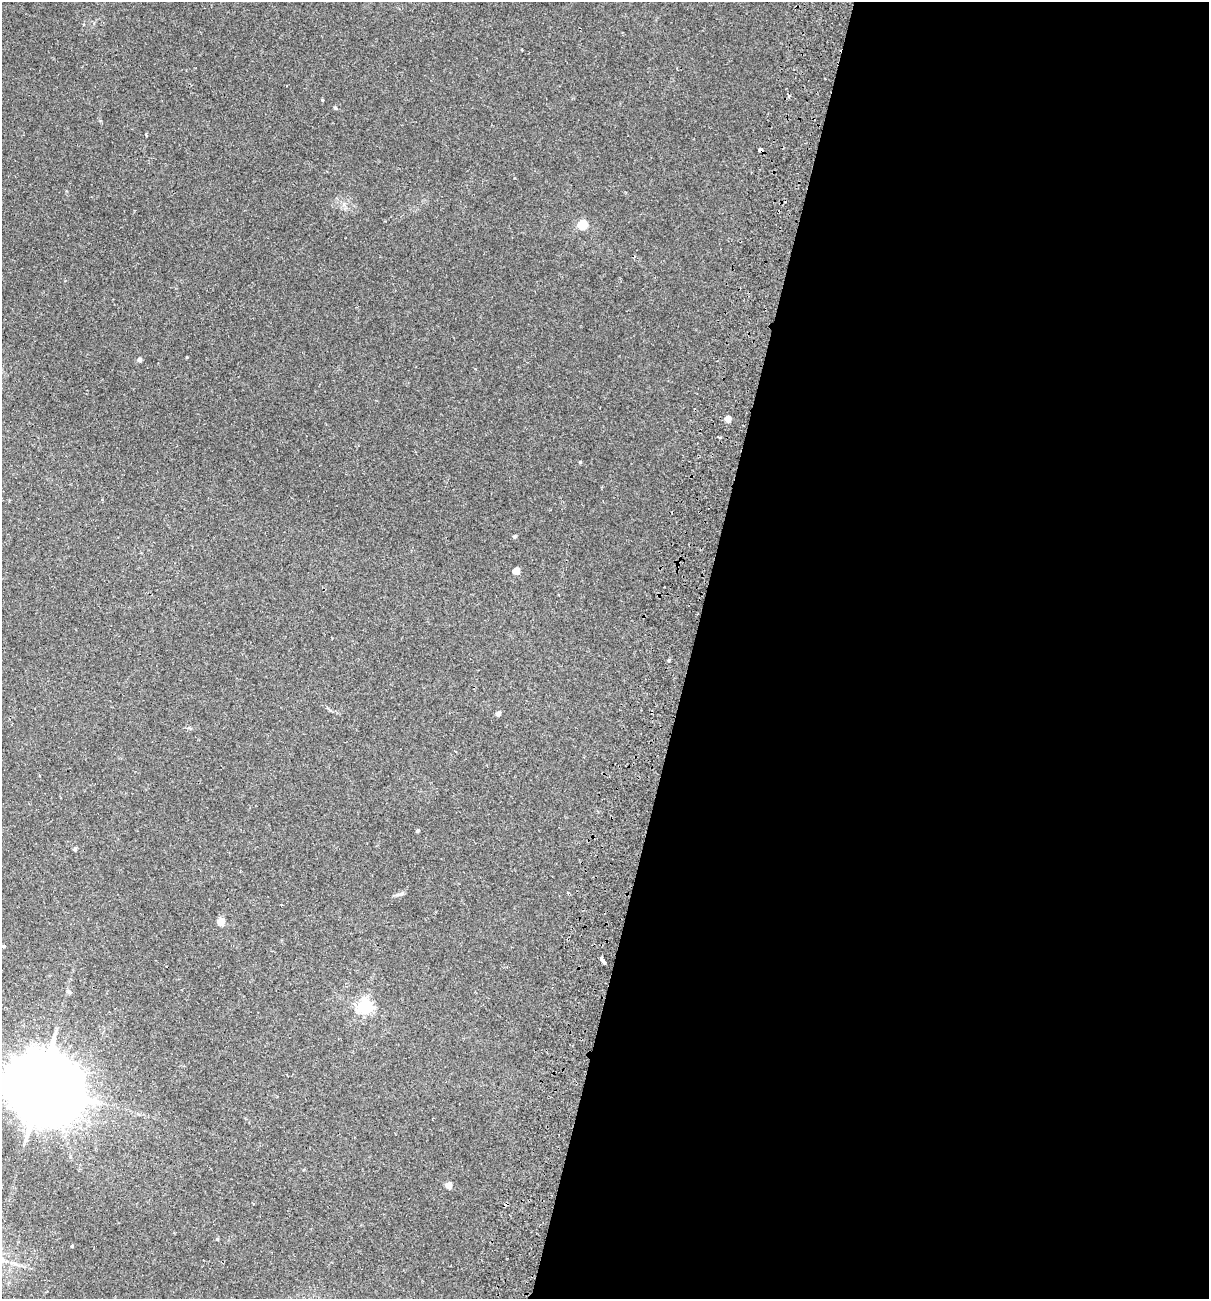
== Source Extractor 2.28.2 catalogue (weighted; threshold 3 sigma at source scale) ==
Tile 12 of 4 x 4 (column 4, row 3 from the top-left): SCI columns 3930-5136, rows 1317-2613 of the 5318 x 5231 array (HDU 1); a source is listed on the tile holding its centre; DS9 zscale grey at full resolution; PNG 1211 x 1301 px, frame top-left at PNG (2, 2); no overlay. Shown black and unused: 43% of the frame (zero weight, under 2 of 3 exposures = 3% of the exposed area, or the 3 px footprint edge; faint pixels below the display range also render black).
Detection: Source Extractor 2.28.2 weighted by HDU 2 'WHT'; one run over the whole footprint, this tile lists its part. Background 0.0243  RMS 0.0061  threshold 0.0275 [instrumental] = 3 sigma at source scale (4.5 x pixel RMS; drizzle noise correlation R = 1.50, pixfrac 1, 0.05/0.05 arcsec/px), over >= 5 px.
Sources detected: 26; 2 cosmic-ray / hot-pixel residue — not listed; the other 24 listed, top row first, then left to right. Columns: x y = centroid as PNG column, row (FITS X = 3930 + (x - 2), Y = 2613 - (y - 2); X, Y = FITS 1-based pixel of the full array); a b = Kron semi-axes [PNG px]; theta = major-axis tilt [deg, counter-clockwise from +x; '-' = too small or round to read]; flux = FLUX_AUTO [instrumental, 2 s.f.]
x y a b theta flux
522 50 3 3 - 0.59
322 100 4 3 - 0.57
146 135 4 3 - 0.79
760 149 4 4 - 7.4
582 225 5 5 - 40
139 360 5 4 - 1.8
728 419 5 4 - 8.3
580 462 4 3 - 0.62
514 536 4 4 - 1.2
516 571 5 4 - 9.9
669 660 5 3 - 0.66
498 713 5 4 - 3
418 831 4 4 - 1
75 849 4 4 - 1.5
400 894 11 4 9 1.4
221 922 5 5 - 12
4 946 4 3 - 0.74
602 960 7 3 -65 7.8
69 992 6 5 - 1
365 1006 6 6 - 150
40 1087 21 17 -27 9400
449 1185 5 4 - 7.9
217 1239 4 4 - 0.61
72 1246 3 3 - 0.58
Overlapping masked pixels (flux is a lower limit): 1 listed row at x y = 760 149
Isophote crosses this tile's border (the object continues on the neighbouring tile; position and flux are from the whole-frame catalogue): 1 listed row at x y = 40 1087
Unlisted compact peaks at least as high as the median listed source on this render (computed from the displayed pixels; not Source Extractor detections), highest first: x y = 187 357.